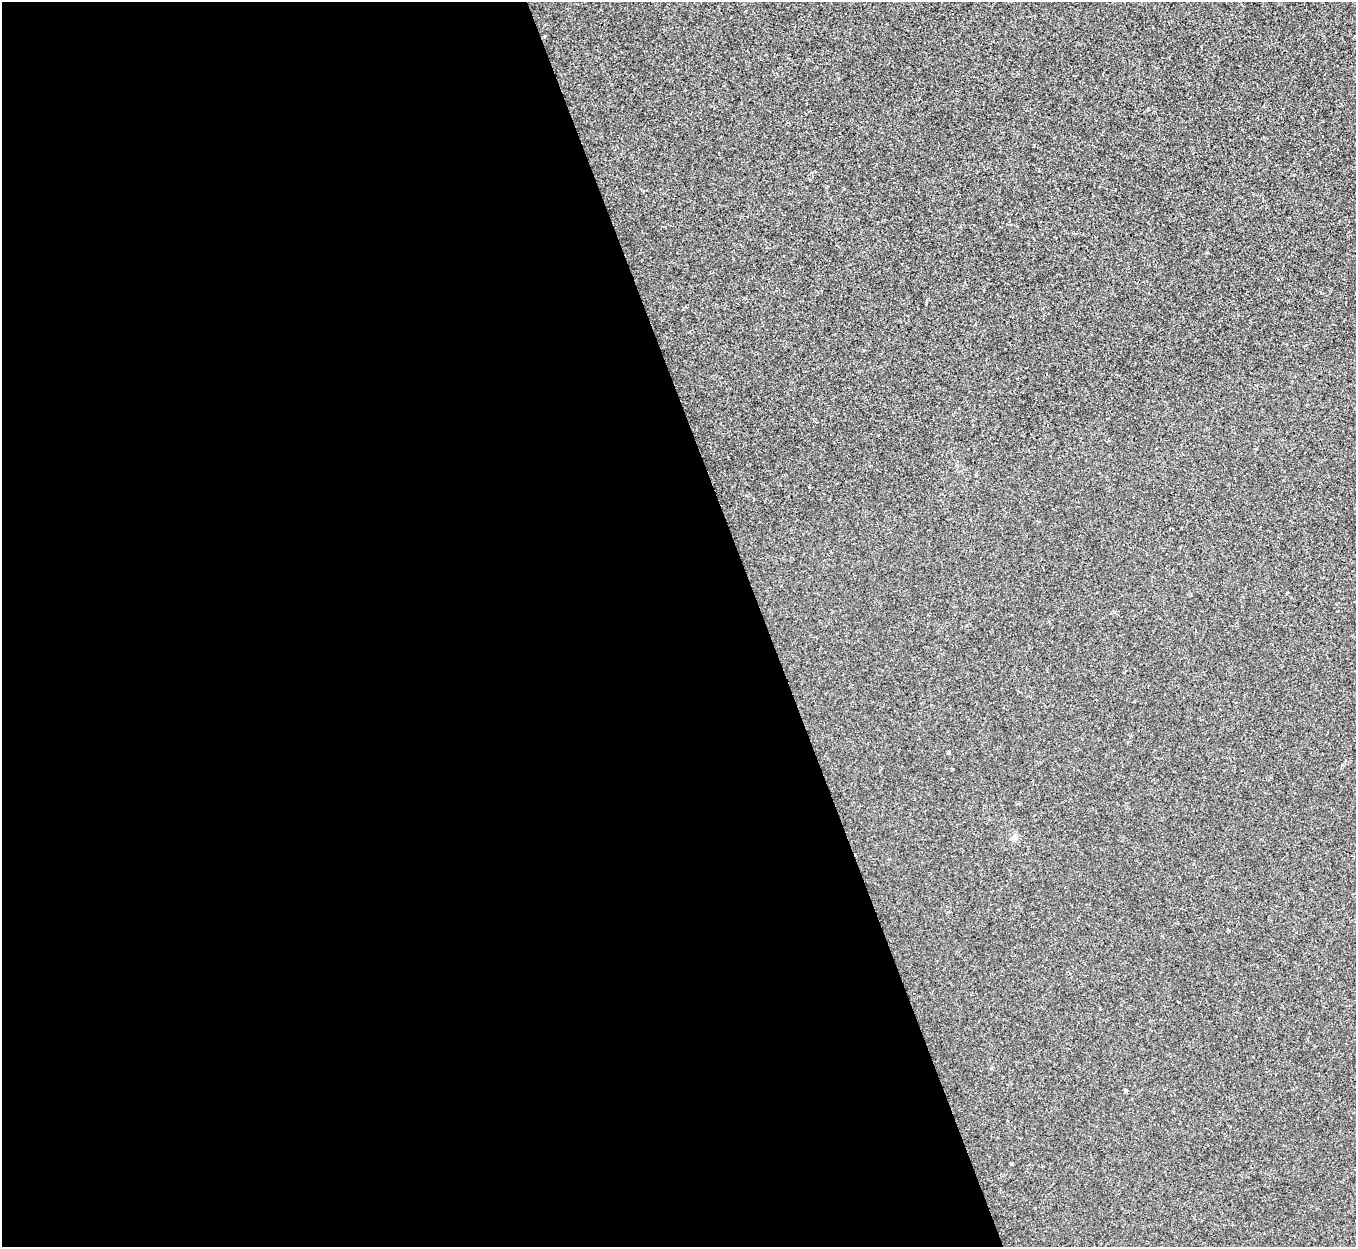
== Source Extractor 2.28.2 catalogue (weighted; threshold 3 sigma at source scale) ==
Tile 9 of 4 x 4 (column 1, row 3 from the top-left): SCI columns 1-1354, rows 1392-2636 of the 5414 x 5400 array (HDU 1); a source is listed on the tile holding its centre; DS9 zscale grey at full resolution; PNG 1358 x 1249 px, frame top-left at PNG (2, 2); no overlay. Shown black and unused: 56% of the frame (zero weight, under 2 of 3 exposures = <1% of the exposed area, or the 3 px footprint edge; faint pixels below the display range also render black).
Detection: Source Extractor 2.28.2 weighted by HDU 2 'WHT'; one run over the whole footprint, this tile lists its part. Background 6.58e-04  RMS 0.0034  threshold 0.0152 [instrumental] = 3 sigma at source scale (4.5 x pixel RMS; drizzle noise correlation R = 1.50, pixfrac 1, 0.05/0.05 arcsec/px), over >= 5 px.
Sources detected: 4; all 4 listed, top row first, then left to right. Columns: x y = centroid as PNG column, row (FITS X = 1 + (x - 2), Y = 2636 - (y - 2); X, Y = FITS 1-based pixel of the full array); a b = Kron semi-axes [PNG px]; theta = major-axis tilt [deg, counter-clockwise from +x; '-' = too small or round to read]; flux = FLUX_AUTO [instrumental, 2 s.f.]
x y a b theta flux
948 752 3 3 - 0.76
1015 837 8 7 - 1.2
1229 930 4 3 - 0.31
1126 1090 4 3 - 1.3